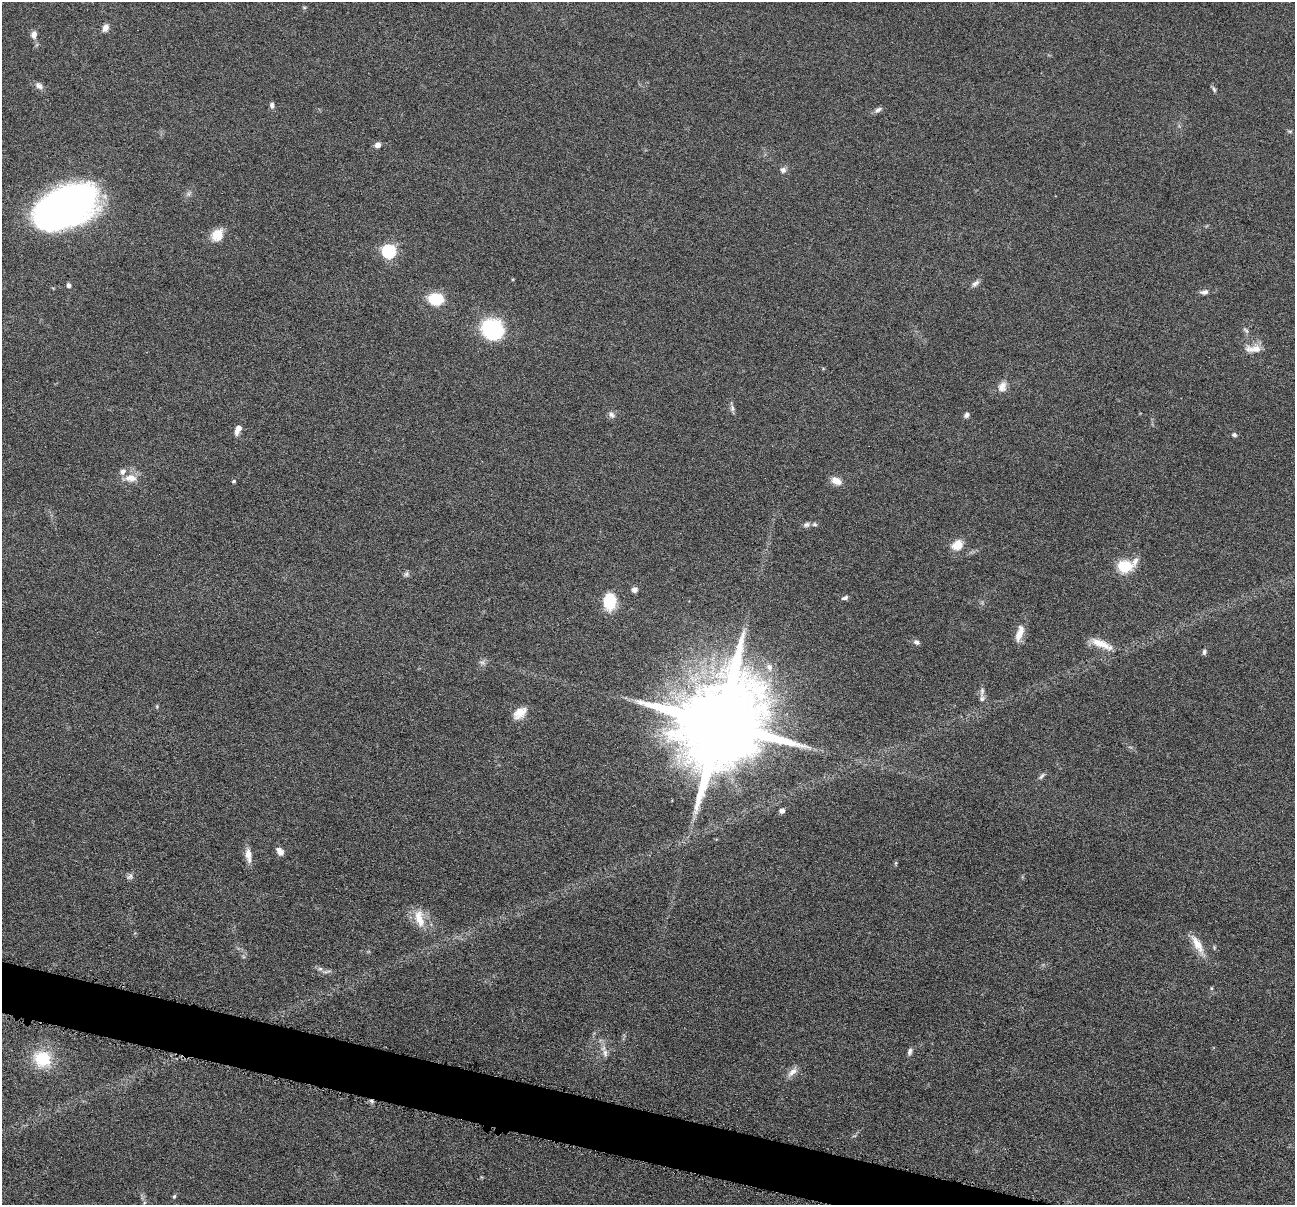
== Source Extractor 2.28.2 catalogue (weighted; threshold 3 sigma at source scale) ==
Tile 6 of 4 x 4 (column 2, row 2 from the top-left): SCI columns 1299-2591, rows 2661-3863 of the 5181 x 5198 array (HDU 1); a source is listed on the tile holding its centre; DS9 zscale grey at full resolution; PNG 1297 x 1207 px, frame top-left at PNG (2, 2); no overlay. Shown black and unused: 3% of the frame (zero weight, under 4 of 8 exposures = <1% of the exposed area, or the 3 px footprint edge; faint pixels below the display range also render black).
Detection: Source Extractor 2.28.2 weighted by HDU 2 'WHT'; one run over the whole footprint, this tile lists its part. Background 0.0374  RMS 0.0039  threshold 0.0159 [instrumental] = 3 sigma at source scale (4.09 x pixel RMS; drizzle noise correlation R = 1.36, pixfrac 0.8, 0.05/0.05 arcsec/px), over >= 5 px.
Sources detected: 65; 1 too faint to see at this stretch — not listed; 3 inside a brighter listed object's ellipse — not listed separately; the other 61 listed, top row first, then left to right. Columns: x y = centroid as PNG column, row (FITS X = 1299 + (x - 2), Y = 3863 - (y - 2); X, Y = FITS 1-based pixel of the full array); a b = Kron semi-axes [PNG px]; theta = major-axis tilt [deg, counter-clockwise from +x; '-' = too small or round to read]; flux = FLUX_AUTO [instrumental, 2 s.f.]
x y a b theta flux
105 28 9 7 63 1.9
34 35 10 7 86 1.8
39 86 11 7 -49 1.5
1214 89 8 5 -63 0.73
272 105 8 6 -87 1
878 110 10 6 27 1.2
1290 131 6 4 18 0.49
378 145 7 6 - 1.8
783 170 7 7 - 1.4
66 205 55 31 25 180
217 235 15 12 50 5.4
389 251 6 6 - 54
975 283 11 6 37 1.3
69 285 6 5 - 0.9
1204 292 11 6 9 1.3
436 299 12 9 -8 14
492 329 24 21 -34 25
1246 330 10 4 -42 0.76
1254 349 23 9 1 3.9
1002 387 14 10 69 2.8
732 408 10 6 -81 1.1
611 415 9 7 -58 1.3
966 415 6 5 - 1.2
238 429 13 6 66 2.6
1234 435 6 5 - 0.84
131 478 17 9 -1 3.9
234 481 4 4 - 0.53
836 481 11 8 -26 3.6
815 524 7 5 -4 0.79
806 525 9 6 31 1.1
957 545 11 9 39 5.8
1125 566 18 14 -6 9.6
406 574 8 6 16 0.95
634 590 6 6 - 1.7
845 598 8 5 21 0.96
610 601 14 9 90 17
1019 633 22 8 72 4.3
916 642 8 6 -40 1.1
1101 644 29 9 -22 6.1
1204 652 7 4 -85 0.76
769 667 10 8 -48 2
982 691 11 6 81 1.2
520 713 17 11 42 4.8
720 723 25 20 72 9500
1042 776 11 5 49 0.92
782 811 6 6 - 1.4
280 851 9 6 -53 2.4
248 855 20 7 -83 3.1
896 863 6 4 88 0.46
130 877 10 6 40 1.1
419 918 25 11 -76 6.4
1197 944 28 9 -61 5.4
320 969 7 4 0 0.8
327 971 11 3 15 0.88
1211 988 5 3 - 0.41
910 1052 10 6 71 1.1
605 1053 10 6 -89 1.7
42 1059 16 15 - 15
792 1072 17 7 39 2.4
371 1101 6 4 -88 0.76
174 1196 7 4 62 0.56
Overlapping masked pixels (flux is a lower limit): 1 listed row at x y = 371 1101